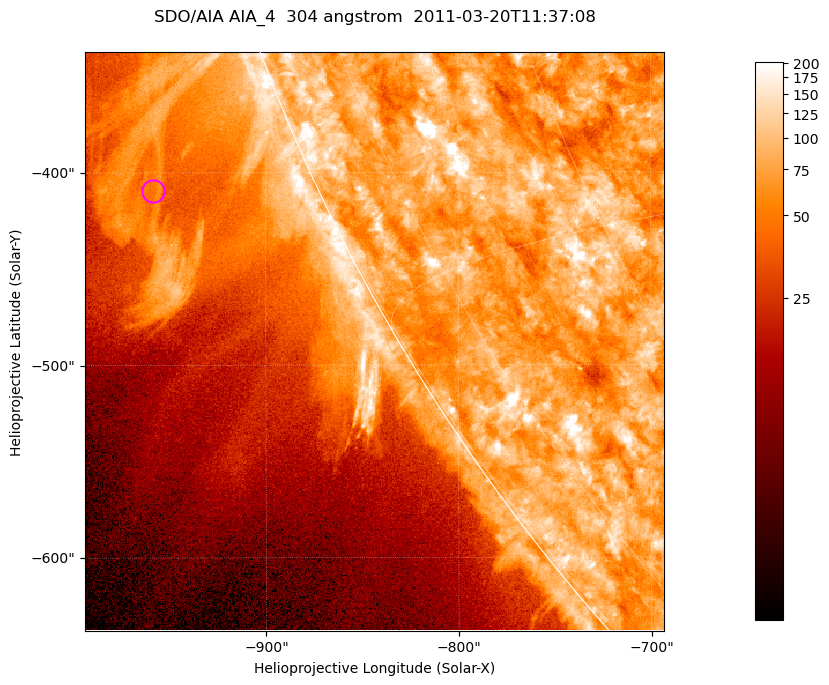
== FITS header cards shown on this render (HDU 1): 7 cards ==
TELESCOP= 'SDO/AIA '           / For AIA: SDO/AIA
INSTRUME= 'AIA_4   '           / For AIA: AIA_ATA1, AIA_ATA2, AIA_ATA3 or AIA_AT
WAVELNTH=                  304 / [angstrom] Wavelength
WAVEUNIT= 'angstrom'           / Wavelength unit: angstrom
DATE-OBS= '2011-03-20T11:37:08.123' / [ISO] Date when observation started; ISO 8
CTYPE1  = 'HPLN-TAN'           / CTYPE1; Typically HPLN
CTYPE2  = 'HPLT-TAN'           / CTYPE2; Typically HPLT

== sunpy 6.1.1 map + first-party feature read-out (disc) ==
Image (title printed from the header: SDO/AIA AIA_4  304 angstrom  2011-03-20T11:37:08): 501 x 501 px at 0.6 arcsec/px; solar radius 964 arcsec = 1606 px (partial field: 1.4% of the solar disc is inside the frame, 44% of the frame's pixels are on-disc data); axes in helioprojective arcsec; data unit not stated in the header (colour bar unlabelled)
Orientation: roll -0.131 deg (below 1 deg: not rotated)
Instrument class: DISC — disc imager (sunpy class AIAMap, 304 A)
Bright regions (active regions / flare kernels): reference = the on-disc median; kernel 5 px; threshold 5 sigma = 118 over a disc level ~76.8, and >= 1.15x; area >= 251 px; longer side >= 6 px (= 3.6 arcsec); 0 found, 0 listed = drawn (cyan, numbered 1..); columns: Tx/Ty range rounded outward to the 2 arcsec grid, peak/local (2 s.f.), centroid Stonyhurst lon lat
Off-limb structures (1.02-1.3 R_sun): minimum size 125 px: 5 found; the strongest spans PA ~110..115 deg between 1.02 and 1.15 R_sun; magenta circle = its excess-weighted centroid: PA ~115 deg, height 1.08 R_sun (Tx ~-958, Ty ~-410 arcsec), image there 2.2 x the reference